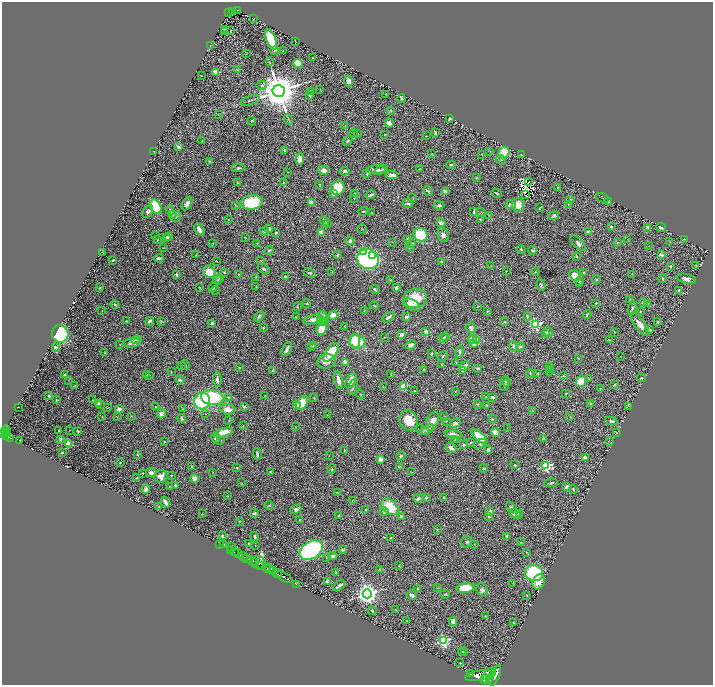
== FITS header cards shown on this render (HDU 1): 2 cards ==
NAXIS1  =                 1421
NAXIS2  =                 1365

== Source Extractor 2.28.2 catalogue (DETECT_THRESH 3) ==
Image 1421 x 1365 px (HDU 1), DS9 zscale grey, zoomed out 1/2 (1 PNG px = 2 x 2 image px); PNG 715 x 687 px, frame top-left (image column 1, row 1365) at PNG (2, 2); each listed source drawn as its Kron ellipse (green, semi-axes under 4 px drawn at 4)
Background 1.45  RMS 0.024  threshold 0.0727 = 3 sigma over >= 5 px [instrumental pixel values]
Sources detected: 572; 32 cannot appear on this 1/2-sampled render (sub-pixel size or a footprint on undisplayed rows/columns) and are neither listed nor drawn; of the other 540, the 500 brightest by FLUX_AUTO listed and drawn (40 fainter detections omitted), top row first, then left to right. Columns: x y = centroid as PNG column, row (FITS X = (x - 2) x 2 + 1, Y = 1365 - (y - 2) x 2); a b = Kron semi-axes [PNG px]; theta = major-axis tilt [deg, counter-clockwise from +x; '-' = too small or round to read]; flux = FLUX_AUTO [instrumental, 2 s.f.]
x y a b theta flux
238 10 4 2 - 120
228 12 4 2 - 130
233 12 3 2 - 140
254 19 2 1 - 1.5
224 29 3 1 - 2
231 30 3 1 - 3
225 31 2 2 - 2
271 39 11 4 -69 260
295 41 3 1 - 1.7
210 46 3 2 - 4.4
275 50 4 3 - 7.2
283 51 2 2 - 1.6
246 54 3 3 - 2.3
313 58 2 2 - 3.1
269 62 3 3 - 3.6
298 63 5 4 - 110
238 70 3 2 - 2.2
216 72 4 3 - 63
201 76 2 1 - 1.7
348 81 6 4 -76 16
262 85 5 4 - 11
320 90 2 1 - 1.6
279 91 6 6 - 23000
311 91 3 2 - 9.4
386 94 2 1 - 1.7
310 96 3 2 - 4.2
401 99 4 3 - 5.6
250 100 10 2 19 6.7
390 110 3 2 - 3.7
218 114 2 1 - 1.5
450 119 4 3 - 8
288 120 6 2 -61 5.6
252 121 4 3 - 3.8
389 123 4 3 - 44
345 126 3 2 - 1.5
435 133 3 2 - 8.2
354 134 4 3 - 4.2
357 134 2 1 - 1.8
385 134 2 2 - 3.5
426 136 2 2 - 1.6
202 141 2 2 - 2.6
347 141 5 3 - 6
178 146 4 2 - 9
284 150 3 3 - 9.2
154 151 2 1 - 1.7
490 151 3 2 - 2.9
504 153 6 5 - 150
431 154 2 2 - 2.4
482 154 2 2 - 2.7
522 155 3 1 - 2.2
300 159 5 3 - 48
501 160 5 3 - 6.8
209 161 2 2 - 4.8
451 165 5 3 - 6.8
239 168 7 3 3 9
420 169 2 2 - 2.8
324 170 5 4 - 35
376 170 10 4 2 16
381 170 7 3 22 8.3
345 171 5 3 - 16
288 172 2 1 - 1.5
367 173 3 2 - 4.2
392 175 6 2 1 35
476 178 3 2 - 3.1
528 181 2 1 - 1.6
283 182 2 2 - 6.1
238 183 3 2 - 5.9
319 185 2 2 - 6.6
338 188 7 6 - 210
558 188 2 2 - 12
428 191 5 3 - 6.1
445 191 4 3 - 16
354 193 4 3 - 5.7
497 193 5 2 - 6.3
334 194 4 3 - 15
371 195 5 2 - 14
525 195 2 1 - 2
413 197 3 2 - 2.2
354 198 3 2 - 1.8
602 198 7 1 -28 1.9
571 199 4 3 - 3.8
252 202 11 7 8 250
608 202 3 3 - 8.2
311 203 3 3 - 40
408 203 5 3 - 10
187 204 7 4 59 26
569 204 3 3 - 3.7
235 205 4 2 - 5.4
439 205 5 3 - 9.8
510 205 5 4 - 17
518 205 7 6 - 65
156 207 8 5 -61 250
540 208 3 2 - 5
170 210 5 3 - 6.1
363 211 5 3 - 6.1
148 212 7 5 59 13
474 212 4 2 - 9.5
481 212 5 2 - 4.2
371 213 3 2 - 3.5
172 214 4 4 - 11
488 215 3 2 - 2.4
554 215 5 4 - 11
176 217 5 2 - 4.5
228 219 2 1 - 1.9
480 219 2 2 - 3.7
324 221 5 4 - 11
327 223 3 2 - 2.4
441 223 4 3 - 14
611 227 2 2 - 13
661 227 5 3 - 17
648 228 4 4 - 33
269 229 3 3 - 19
362 229 5 2 - 2.2
199 230 6 3 -56 25
264 231 4 3 - 10
588 232 2 2 - 50
276 233 2 2 - 7.6
322 233 4 3 - 63
156 235 2 1 - 1.5
421 235 7 6 - 210
443 235 7 5 -78 23
166 237 4 3 - 14
169 237 3 2 - 11
245 238 3 2 - 2.8
408 239 2 2 - 6.4
684 239 3 2 - 6
157 240 2 2 - 4.5
628 240 3 2 - 1.8
350 241 4 2 - 12
669 241 3 2 - 1.8
392 242 3 2 - 1.6
213 243 2 2 - 1.8
256 243 2 2 - 1.5
578 243 10 4 -46 22
618 243 2 2 - 4.9
412 244 3 3 - 9
649 246 2 2 - 1.7
163 248 3 2 - 2.1
409 248 2 2 - 2.1
521 249 4 2 - 5.5
269 250 5 3 - 9.3
533 250 4 3 - 15
363 251 3 3 - 190
102 252 2 2 - 2.9
196 254 3 2 - 2.1
338 255 3 2 - 6.5
372 255 3 3 - 140
661 255 2 2 - 52
577 256 3 3 - 6.1
159 258 4 2 - 9.7
368 259 11 10 - 1300
113 260 3 2 - 5.8
216 261 2 1 - 2.5
260 261 2 2 - 2.2
441 262 3 2 - 5.9
490 266 3 1 - 1.6
670 266 3 3 - 3.3
696 266 3 3 - 4
264 269 6 3 -34 9.3
506 271 2 1 - 1.9
209 272 6 6 - 83
224 272 2 2 - 7.2
332 272 3 1 - 2.6
535 272 4 2 - 2.8
310 273 6 3 -25 7.6
583 273 3 2 - 4.6
632 274 2 2 - 1.6
176 275 3 2 - 7.5
239 275 4 3 - 4.7
574 275 5 5 - 64
256 277 3 2 - 2.7
285 277 3 2 - 5.1
220 279 3 3 - 4.5
597 279 4 3 - 7.6
663 279 4 3 - 6
686 279 10 4 -14 28
218 280 4 3 - 5.1
391 280 3 2 - 2
579 282 3 3 - 4.9
580 284 2 1 - 1.7
541 285 6 3 -74 6.7
199 287 2 2 - 2.6
256 287 3 2 - 2.6
100 288 2 2 - 3.5
213 288 4 3 - 5.3
396 288 3 2 - 16
215 290 4 2 - 2.8
375 290 5 3 - 12
678 291 4 2 - 8.5
415 298 11 9 13 130
630 300 3 3 - 3.7
643 302 3 3 - 9.4
307 303 4 3 - 7.3
596 303 3 2 - 4.6
648 303 3 2 - 2.2
115 304 4 3 - 11
374 305 4 2 - 5.2
412 305 9 5 -25 42
477 306 4 3 - 4.1
297 307 2 2 - 3.2
632 308 7 3 73 8.2
364 310 3 2 - 2.2
102 311 3 2 - 1.8
488 311 4 2 - 3.2
640 311 2 2 - 4
587 314 4 2 - 6.1
322 315 5 4 - 14
333 315 5 4 - 65
259 316 6 4 42 9.1
527 316 4 2 - 4.9
296 317 2 1 - 2.1
389 317 7 3 36 17
407 317 4 3 - 15
313 320 9 3 16 37
126 321 3 2 - 2.8
150 321 4 3 - 19
161 321 3 2 - 3.1
322 321 5 4 - 8.6
505 322 4 2 - 5.2
657 322 4 3 - 4.8
212 323 3 3 - 9.4
325 323 4 3 - 4.6
535 324 4 3 - 530
640 324 14 5 -54 42
345 326 3 2 - 3.1
263 328 2 2 - 6.7
471 328 5 5 - 16
322 329 6 5 - 96
650 329 4 3 - 3.9
426 331 3 2 - 25
548 332 5 3 - 14
614 332 2 1 - 2.5
60 334 9 8 - 990
545 334 4 4 - 22
401 335 4 3 - 22
445 336 4 3 - 4.2
384 337 3 2 - 3.1
443 338 5 2 - 9.8
472 339 4 3 - 38
136 340 5 3 - 5.5
477 340 4 3 - 61
609 340 4 2 - 2.4
355 341 7 5 -88 140
357 342 8 6 -12 170
132 343 9 4 9 28
474 343 4 3 - 33
120 345 2 2 - 3.3
314 345 4 3 - 3.6
411 345 5 3 - 21
513 346 5 4 - 8.5
55 347 3 2 - 11
312 347 4 2 - 7.3
520 347 4 2 - 7.1
287 349 7 3 61 26
331 352 11 5 53 200
459 352 6 3 82 12
105 353 4 3 - 3.9
431 354 2 2 - 6.4
443 356 5 2 - 4
620 357 2 1 - 2
578 358 3 2 - 2.6
326 361 9 7 13 34
345 362 3 3 - 55
456 362 3 2 - 2.8
442 364 2 2 - 4.8
185 365 5 3 - 6
181 366 2 2 - 1.7
464 366 5 3 - 40
549 366 3 3 - 2.5
239 368 3 3 - 3.4
478 368 3 2 - 10
424 370 3 2 - 4.9
462 370 3 2 - 24
549 370 3 2 - 3
273 371 3 3 - 10
550 371 3 2 - 2.1
171 372 2 2 - 2
530 373 4 2 - 4.1
537 373 3 2 - 5.7
65 375 2 2 - 4.2
147 375 3 2 - 2
149 375 3 3 - 3.5
391 375 3 3 - 3.2
564 376 2 1 - 2.3
589 378 3 2 - 3.6
641 378 4 3 - 5.7
217 379 7 3 -85 22
69 380 3 2 - 2.1
180 380 4 4 - 10
338 380 9 3 -75 42
351 380 8 5 66 54
581 381 6 5 - 110
506 382 5 3 - 7.3
505 385 6 4 67 9
614 385 3 2 - 7.4
75 386 3 2 - 3.6
404 386 3 3 - 150
353 387 8 3 77 8.1
384 387 2 1 - 2.2
600 389 2 2 - 2.6
414 391 3 2 - 3.6
455 392 3 2 - 2.6
361 394 5 2 - 2.9
565 394 2 1 - 1.9
49 396 3 2 - 8.5
265 396 3 2 - 2
228 397 4 3 - 4.2
486 397 2 2 - 2.6
492 397 4 3 - 13
212 398 11 7 -8 430
314 398 3 2 - 3.1
56 400 4 3 - 5.5
93 400 2 2 - 1.7
202 401 8 8 - 500
98 403 4 3 - 13
302 403 8 5 57 84
477 404 3 3 - 5.4
590 404 3 3 - 3.8
100 405 2 2 - 3
297 405 3 3 - 22
486 405 2 2 - 2.5
629 406 3 2 - 1.5
18 407 2 1 - 1.7
155 407 2 2 - 3
244 407 3 2 - 23
107 408 3 2 - 2.2
119 409 4 3 - 24
183 409 4 3 - 3.5
228 409 7 5 -6 40
532 410 4 3 - 2.9
161 414 5 3 - 41
206 414 3 2 - 2.9
327 415 2 2 - 1.8
131 416 3 2 - 2.9
445 416 3 2 - 2.2
570 416 2 2 - 2.1
102 417 3 2 - 2.3
117 417 2 2 - 1.5
182 418 4 2 - 7
492 419 3 2 - 3.9
229 420 2 2 - 2.4
409 420 10 9 - 100
432 421 10 6 67 37
446 421 3 2 - 2.4
611 421 6 4 -11 12
455 423 6 4 24 13
243 426 2 2 - 2.7
295 427 3 2 - 1.8
507 428 2 1 - 1.9
6 430 5 3 - 590
69 430 2 1 - 1.5
422 430 7 2 -23 4.7
428 430 7 4 35 20
59 431 2 2 - 4.1
78 431 4 3 - 5.9
6 432 3 1 - 240
495 432 4 3 - 59
616 432 4 1 - 2.4
3 433 4 3 - 820
7 433 3 1 - 210
223 433 10 4 16 100
454 434 9 3 -11 27
7 436 2 2 - 260
479 436 10 4 -41 100
9 437 3 2 - 340
216 438 5 3 - 23
543 438 4 3 - 4
61 439 3 2 - 12
455 439 3 2 - 2.3
20 440 2 2 - 3.7
221 440 4 2 - 2.4
609 441 2 2 - 2.6
164 442 2 2 - 7.8
471 442 2 2 - 4.1
69 444 4 4 - 40
480 444 7 4 22 9.7
464 445 3 3 - 7.3
451 448 6 3 -41 26
488 450 4 3 - 9.6
345 451 2 2 - 7.7
62 453 2 2 - 12
138 454 2 2 - 6.7
257 454 5 2 - 11
329 456 2 2 - 1.5
401 456 4 4 - 8.3
585 458 4 3 - 26
380 459 4 4 - 32
120 463 2 2 - 4.7
515 465 2 2 - 6.3
191 466 2 1 - 2.7
546 466 4 3 - 520
399 467 3 2 - 5.5
236 468 3 2 - 4.7
484 468 4 2 - 3.6
332 469 5 3 - 4.6
270 471 2 2 - 4.8
213 472 2 1 - 1.7
411 472 2 1 - 2
142 473 3 2 - 2.7
151 473 5 4 - 21
171 475 3 2 - 3.1
161 476 7 6 - 32
137 478 3 2 - 9
195 479 4 3 - 40
241 483 3 2 - 2.4
551 483 7 2 8 8.3
176 485 4 2 - 6.9
169 487 3 2 - 2.8
567 487 3 3 - 28
146 489 4 3 - 27
573 489 4 3 - 8
337 492 3 2 - 2.6
228 496 3 2 - 3.7
444 497 2 2 - 6.3
418 498 5 3 - 11
426 498 4 3 - 7.1
353 500 3 2 - 2.8
165 502 5 2 - 31
159 506 2 1 - 2.5
269 506 4 2 - 4.5
390 507 10 7 -40 170
511 507 6 4 -41 8.6
296 509 6 4 22 12
365 510 3 2 - 4.2
384 512 5 4 - 13
490 512 4 3 - 25
254 513 4 3 - 10
519 513 3 3 - 6.1
202 514 3 2 - 2.3
515 514 6 4 -24 24
339 515 2 2 - 5
401 516 3 3 - 14
489 516 4 3 - 5.4
299 520 3 2 - 4.9
239 521 2 2 - 5.2
437 530 4 3 - 3.9
222 536 3 2 - 16
507 536 3 2 - 12
254 537 4 2 - 6.8
391 538 3 2 - 4.5
467 542 6 5 - 10
520 542 4 2 - 2.4
248 544 2 2 - 5.2
474 544 2 2 - 2.4
220 545 3 1 - 45
224 545 2 1 - 2
255 546 2 1 - 1.6
231 547 2 2 - 4.9
343 549 3 3 - 7
230 550 2 1 - 60
311 550 12 8 32 1100
234 552 2 2 - 280
526 552 2 2 - 1.7
238 553 5 2 - 570
243 556 5 2 - 2200
333 556 4 3 - 11
326 557 2 1 - 2.5
247 558 2 2 - 520
252 561 5 3 - 3600
255 562 2 1 - 480
259 563 7 6 - 1800
261 566 2 2 - 330
399 566 3 2 - 2.7
267 568 4 2 - 1400
270 569 4 2 - 920
379 569 3 2 - 2.1
273 570 4 2 - 840
335 572 3 2 - 5.7
534 573 9 8 - 370
277 574 5 2 - 2800
284 577 10 2 -28 2300
328 581 2 2 - 63
539 582 8 6 68 64
513 583 2 2 - 3.3
296 584 2 1 - 42
339 586 7 2 36 17
438 588 3 2 - 2
465 588 9 5 4 120
418 589 4 2 - 6.2
482 590 6 5 - 14
367 594 4 4 - 4400
445 594 4 2 - 5.4
412 595 5 3 - 31
527 595 4 2 - 2.9
372 610 4 3 - 4.8
395 610 2 2 - 2.3
485 616 2 2 - 3.3
407 621 3 3 - 2.3
453 621 4 3 - 24
514 623 3 3 - 5
443 641 4 4 - 830
462 651 4 3 - 5
465 653 2 2 - 2.5
460 663 2 1 - 1.9
470 674 2 1 - 200
489 674 8 2 41 3000
495 675 11 4 67 5600
480 676 14 5 8 9500
490 678 4 3 - 600
485 680 4 3 - 2800
At the frame edge (FLAGS 8, measured only in part): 1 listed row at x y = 3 433
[40 fainter detections neither listed nor drawn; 32 sub-pixel or undisplayed-footprint detections neither listed nor drawn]